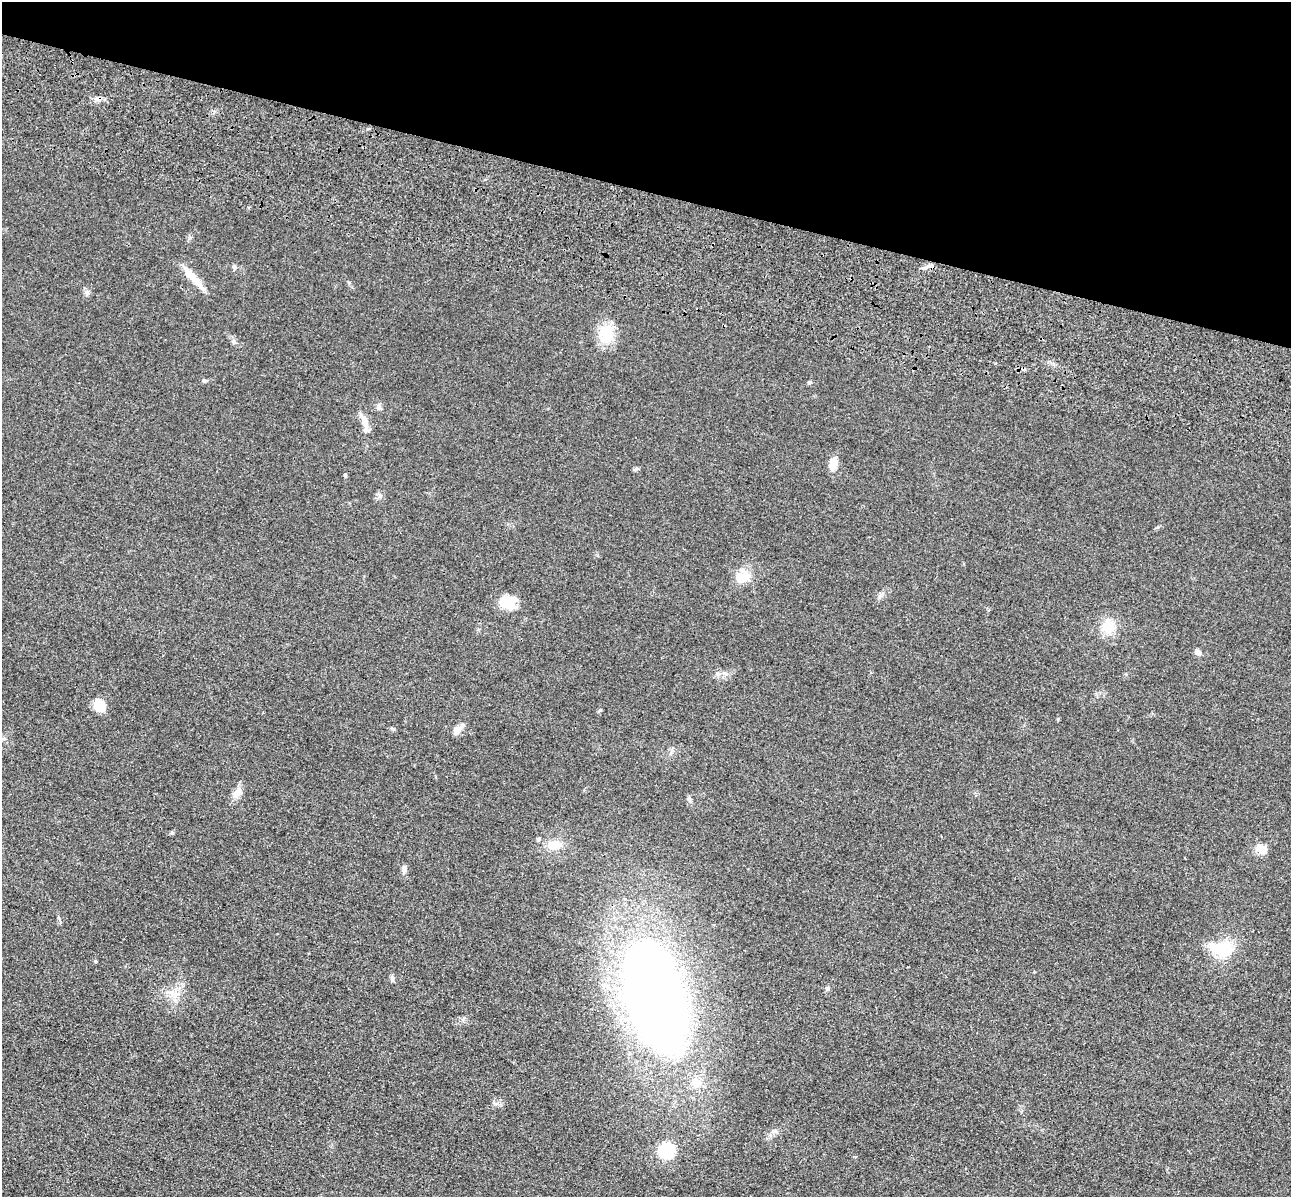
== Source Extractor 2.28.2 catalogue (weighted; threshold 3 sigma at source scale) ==
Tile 2 of 4 x 4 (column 2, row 1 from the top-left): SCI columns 1462-2750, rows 3980-5174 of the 5350 x 5365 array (HDU 1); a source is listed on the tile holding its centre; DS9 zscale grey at full resolution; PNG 1293 x 1199 px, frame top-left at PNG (2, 2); no overlay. Shown black and unused: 16% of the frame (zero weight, under 3 of 4 exposures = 9% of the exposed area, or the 3 px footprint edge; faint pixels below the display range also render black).
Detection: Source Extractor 2.28.2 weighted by HDU 2 'WHT'; one run over the whole footprint, this tile lists its part. Background 0.0484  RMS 0.0086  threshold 0.0389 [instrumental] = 3 sigma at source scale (4.5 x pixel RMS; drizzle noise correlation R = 1.50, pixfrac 1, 0.05/0.05 arcsec/px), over >= 5 px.
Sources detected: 31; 1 cosmic-ray / hot-pixel residue — not listed; the other 30 listed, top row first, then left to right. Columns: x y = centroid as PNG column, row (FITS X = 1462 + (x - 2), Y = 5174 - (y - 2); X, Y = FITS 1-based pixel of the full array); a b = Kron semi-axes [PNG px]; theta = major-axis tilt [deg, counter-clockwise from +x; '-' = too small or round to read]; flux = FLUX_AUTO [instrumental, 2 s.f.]
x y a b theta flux
234 267 7 5 -79 1.7
195 280 36 8 -51 13
87 293 8 6 -66 2.7
606 334 23 18 81 22
204 381 7 5 -1 1.4
809 382 6 4 2 1.1
379 407 8 6 -70 2.2
364 421 22 8 -66 8.1
833 464 16 8 80 11
636 469 7 4 45 1.3
345 475 6 3 -46 0.89
380 495 7 4 19 1.8
743 577 23 15 29 15
508 602 20 16 -13 17
1107 626 18 15 49 16
1198 652 10 6 -40 2.9
718 674 6 6 - 2.1
99 705 12 11 - 15
457 730 13 9 32 5.4
237 793 16 8 39 6.5
554 845 18 13 2 12
1261 849 16 10 -22 8.5
404 868 8 6 78 3
1222 949 31 18 -10 30
96 961 4 4 - 0.95
392 979 8 5 84 1.8
827 988 6 6 - 1.7
654 997 86 44 -74 950
696 1082 6 6 - 22
667 1150 19 17 35 30
Unlisted compact peaks at least as high as the median listed source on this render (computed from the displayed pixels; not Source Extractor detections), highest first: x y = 172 833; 1058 719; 600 710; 775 1131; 393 729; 495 1104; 879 597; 1158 527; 995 363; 234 342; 349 282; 1053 364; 689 798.